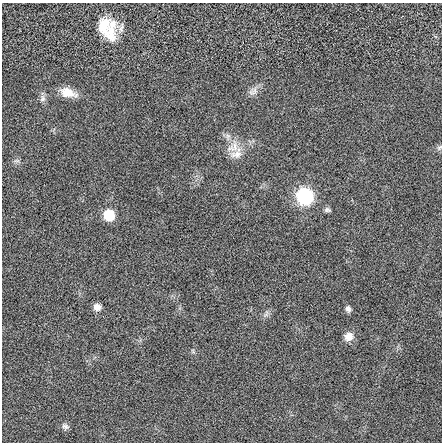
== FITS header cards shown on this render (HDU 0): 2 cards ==
NAXIS1  =                  440 / length of data axis 1
NAXIS2  =                  440 / length of data axis 2

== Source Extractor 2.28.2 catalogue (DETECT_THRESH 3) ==
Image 440 x 440 px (HDU 0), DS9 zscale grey, 1 PNG px = 1 image px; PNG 444 x 444 px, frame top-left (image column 1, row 440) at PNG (2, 3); no overlay
Background 0.00894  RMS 0.96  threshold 2.88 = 3 sigma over >= 5 px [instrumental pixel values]
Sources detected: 15; all 15 listed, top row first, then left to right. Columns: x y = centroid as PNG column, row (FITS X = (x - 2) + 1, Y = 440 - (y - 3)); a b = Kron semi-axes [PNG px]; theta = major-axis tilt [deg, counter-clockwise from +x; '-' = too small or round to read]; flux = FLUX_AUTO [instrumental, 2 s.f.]
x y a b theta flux
107 28 26 18 -60 2300
253 91 15 8 39 400
68 93 19 10 -16 940
42 98 11 7 77 250
234 147 20 12 75 950
439 147 7 5 55 130
236 154 18 11 15 680
17 161 8 4 0 140
305 196 15 14 - 3900
327 210 8 6 -11 150
109 215 9 9 - 2000
97 307 9 8 - 400
348 309 8 6 -77 210
349 337 11 10 - 530
65 426 10 7 -37 220